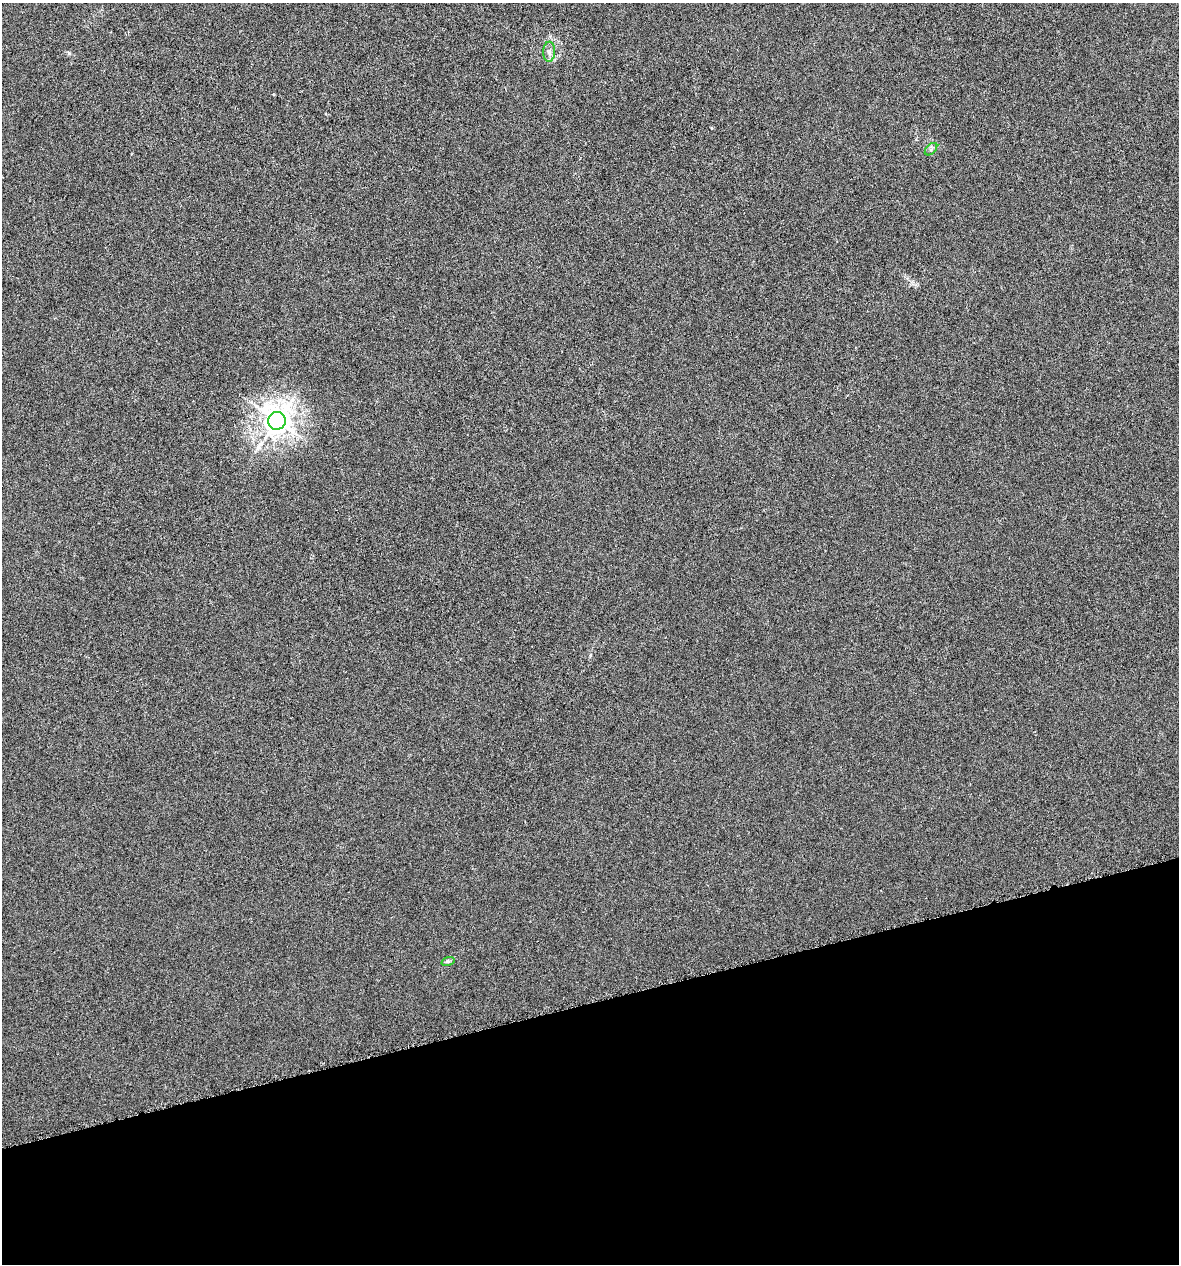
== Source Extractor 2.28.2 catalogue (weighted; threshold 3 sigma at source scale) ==
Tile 14 of 4 x 4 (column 2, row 4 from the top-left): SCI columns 1219-2395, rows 1-1262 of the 4843 x 5052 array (HDU 1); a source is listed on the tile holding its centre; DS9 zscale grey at full resolution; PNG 1181 x 1266 px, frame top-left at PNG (2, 3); each listed source drawn as its Kron ellipse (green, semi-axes under 4 px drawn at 4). Shown black and unused: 21% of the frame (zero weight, under 4 of 8 exposures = <1% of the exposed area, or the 3 px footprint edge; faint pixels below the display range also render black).
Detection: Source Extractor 2.28.2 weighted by HDU 2 'WHT'; one run over the whole footprint, this tile lists its part. Background -0.00911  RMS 0.0022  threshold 0.00881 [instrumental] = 3 sigma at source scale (4.09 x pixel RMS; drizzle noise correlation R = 1.36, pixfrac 0.8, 0.0396/0.0396 arcsec/px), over >= 5 px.
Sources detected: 4; all 4 listed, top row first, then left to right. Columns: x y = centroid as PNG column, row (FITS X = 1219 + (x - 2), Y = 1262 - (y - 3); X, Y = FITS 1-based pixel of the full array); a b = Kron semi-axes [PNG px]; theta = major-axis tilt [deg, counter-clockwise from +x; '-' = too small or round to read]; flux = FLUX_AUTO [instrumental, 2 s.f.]
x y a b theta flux
549 52 10 6 87 0.75
931 149 7 4 45 0.39
277 421 9 8 - 230
448 961 7 4 18 0.32